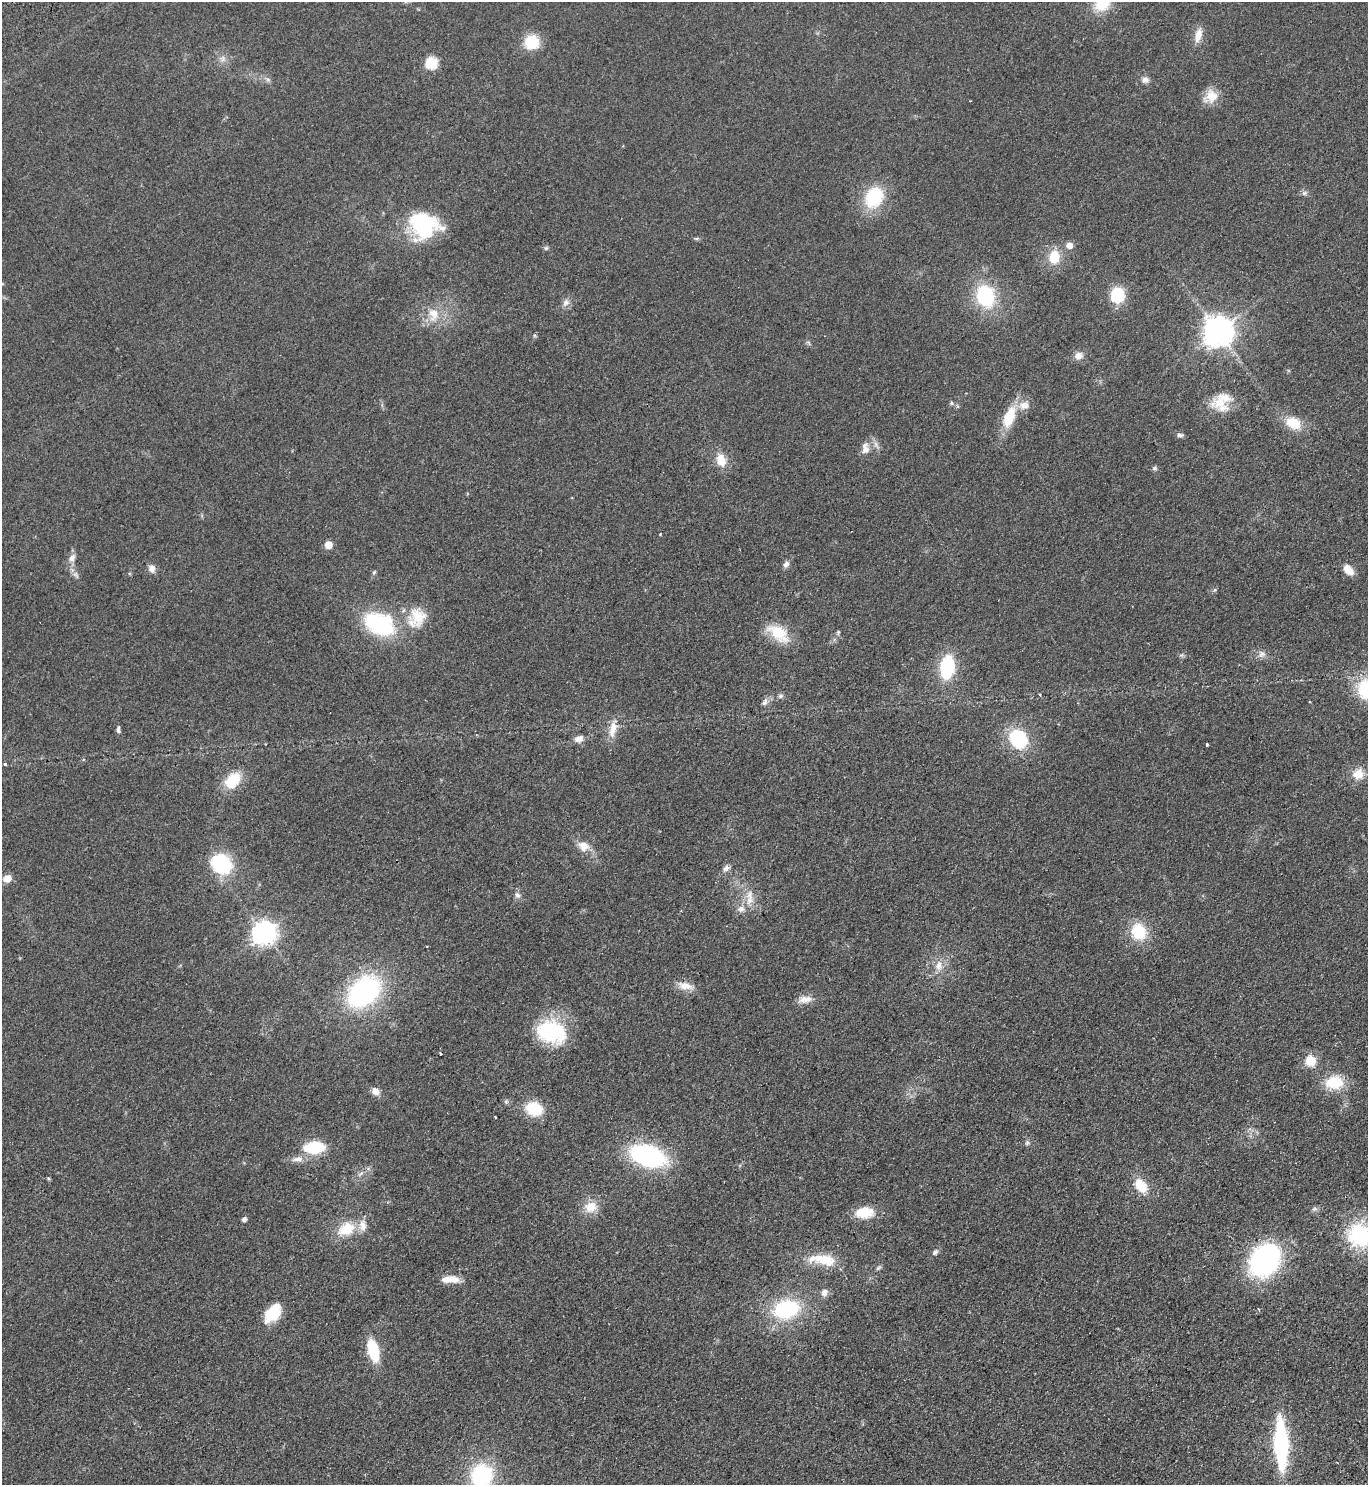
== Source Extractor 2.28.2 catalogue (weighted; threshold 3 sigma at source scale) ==
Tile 6 of 4 x 4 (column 2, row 2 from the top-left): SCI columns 1564-2929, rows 3013-4495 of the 5999 x 6026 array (HDU 1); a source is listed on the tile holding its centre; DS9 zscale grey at full resolution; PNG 1370 x 1487 px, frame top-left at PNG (2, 2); no overlay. Shown black and unused: <1% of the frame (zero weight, under 2 of 3 exposures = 3% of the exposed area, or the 3 px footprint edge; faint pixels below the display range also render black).
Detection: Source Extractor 2.28.2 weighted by HDU 2 'WHT'; one run over the whole footprint, this tile lists its part. Background 0.0854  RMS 0.0096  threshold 0.0433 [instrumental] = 3 sigma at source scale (4.5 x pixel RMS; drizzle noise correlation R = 1.50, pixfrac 1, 0.05/0.05 arcsec/px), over >= 5 px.
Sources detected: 103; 1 inside a brighter object's white glare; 2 cosmic-ray / hot-pixel residue — not listed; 3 inside a brighter listed object's ellipse — not listed separately; the other 97 listed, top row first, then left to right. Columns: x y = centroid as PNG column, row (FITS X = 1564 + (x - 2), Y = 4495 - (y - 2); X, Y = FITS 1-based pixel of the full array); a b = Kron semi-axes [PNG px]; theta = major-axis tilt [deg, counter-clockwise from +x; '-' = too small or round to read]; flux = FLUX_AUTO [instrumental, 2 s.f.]
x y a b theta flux
1102 4 17 14 39 28
1198 35 19 8 76 9.2
532 42 15 15 - 26
223 59 10 4 77 2.6
432 63 6 6 - 89
1145 80 8 8 - 4.5
1211 96 19 16 47 14
1304 193 7 6 - 2.3
874 197 23 18 61 49
423 226 30 26 -2 82
696 238 6 4 -18 1.3
1069 245 6 5 - 8
546 248 6 4 44 1.5
1054 257 13 10 89 22
1117 295 12 11 - 42
985 296 20 16 -72 66
566 302 11 8 49 4.6
433 314 20 14 -84 16
1218 331 9 9 - 1500
1078 356 10 9 - 6.1
1219 402 20 16 38 19
951 403 6 4 -90 1.2
1024 405 13 11 24 9.5
1009 417 26 13 69 28
1293 423 17 12 -27 22
1180 435 9 5 -2 2.3
865 448 16 10 -88 7.3
721 460 15 11 -68 14
1154 468 6 6 - 2
660 534 3 3 - 0.69
328 545 5 5 - 20
72 558 10 7 61 5.5
786 564 9 6 55 3.9
152 568 10 8 -69 5
1348 570 15 9 -47 9.1
374 572 6 4 44 1.3
416 618 30 23 66 27
379 624 27 18 -25 100
838 632 6 4 89 1.2
778 633 29 15 -34 29
1262 654 11 8 46 4.3
947 667 20 12 83 63
781 696 7 5 21 2.1
765 702 10 6 57 3.4
1310 702 2 2 - 0.92
613 729 23 10 76 12
118 730 9 4 87 2.3
579 739 11 8 15 6.2
1018 739 17 14 -49 60
1207 745 3 3 - 1.1
5 764 4 3 - 1.1
1358 774 13 12 - 13
233 780 19 13 44 28
583 846 15 13 -30 10
221 864 20 16 -42 65
726 868 10 6 47 3.7
7 878 9 8 - 7.1
517 895 10 7 -59 3.3
750 896 15 8 -88 9
741 909 10 9 - 5.4
681 911 3 2 - 0.71
1139 931 16 14 -66 34
264 933 8 8 - 780
427 946 3 2 - 1
939 966 15 9 81 8.5
685 986 19 9 -11 11
364 992 29 20 43 180
805 999 20 9 7 8.4
551 1032 33 25 -16 73
1311 1061 6 5 - 53
1334 1082 18 13 3 32
375 1091 10 8 -36 6.9
534 1109 21 16 -18 25
495 1117 3 3 - 1.2
1027 1143 7 5 68 1.9
314 1147 20 11 3 40
647 1156 31 18 -17 130
297 1159 18 7 9 7.1
361 1173 7 4 20 2
1141 1185 14 10 -47 22
591 1207 17 15 21 14
865 1212 21 13 5 22
244 1219 5 4 - 3.3
346 1229 23 16 26 25
1359 1235 22 20 -64 78
935 1252 9 6 45 2.4
823 1260 40 13 -9 26
1265 1260 28 22 51 180
878 1268 9 4 36 1.6
450 1279 22 8 0 12
824 1292 9 8 - 4.8
787 1309 24 17 16 80
1258 1309 4 3 - 0.96
273 1313 21 13 50 29
373 1350 17 9 -75 47
1281 1444 43 11 -88 130
482 1476 21 19 75 81
Isophote crosses this tile's border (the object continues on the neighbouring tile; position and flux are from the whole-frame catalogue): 3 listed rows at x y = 1102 4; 1359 1235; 482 1476